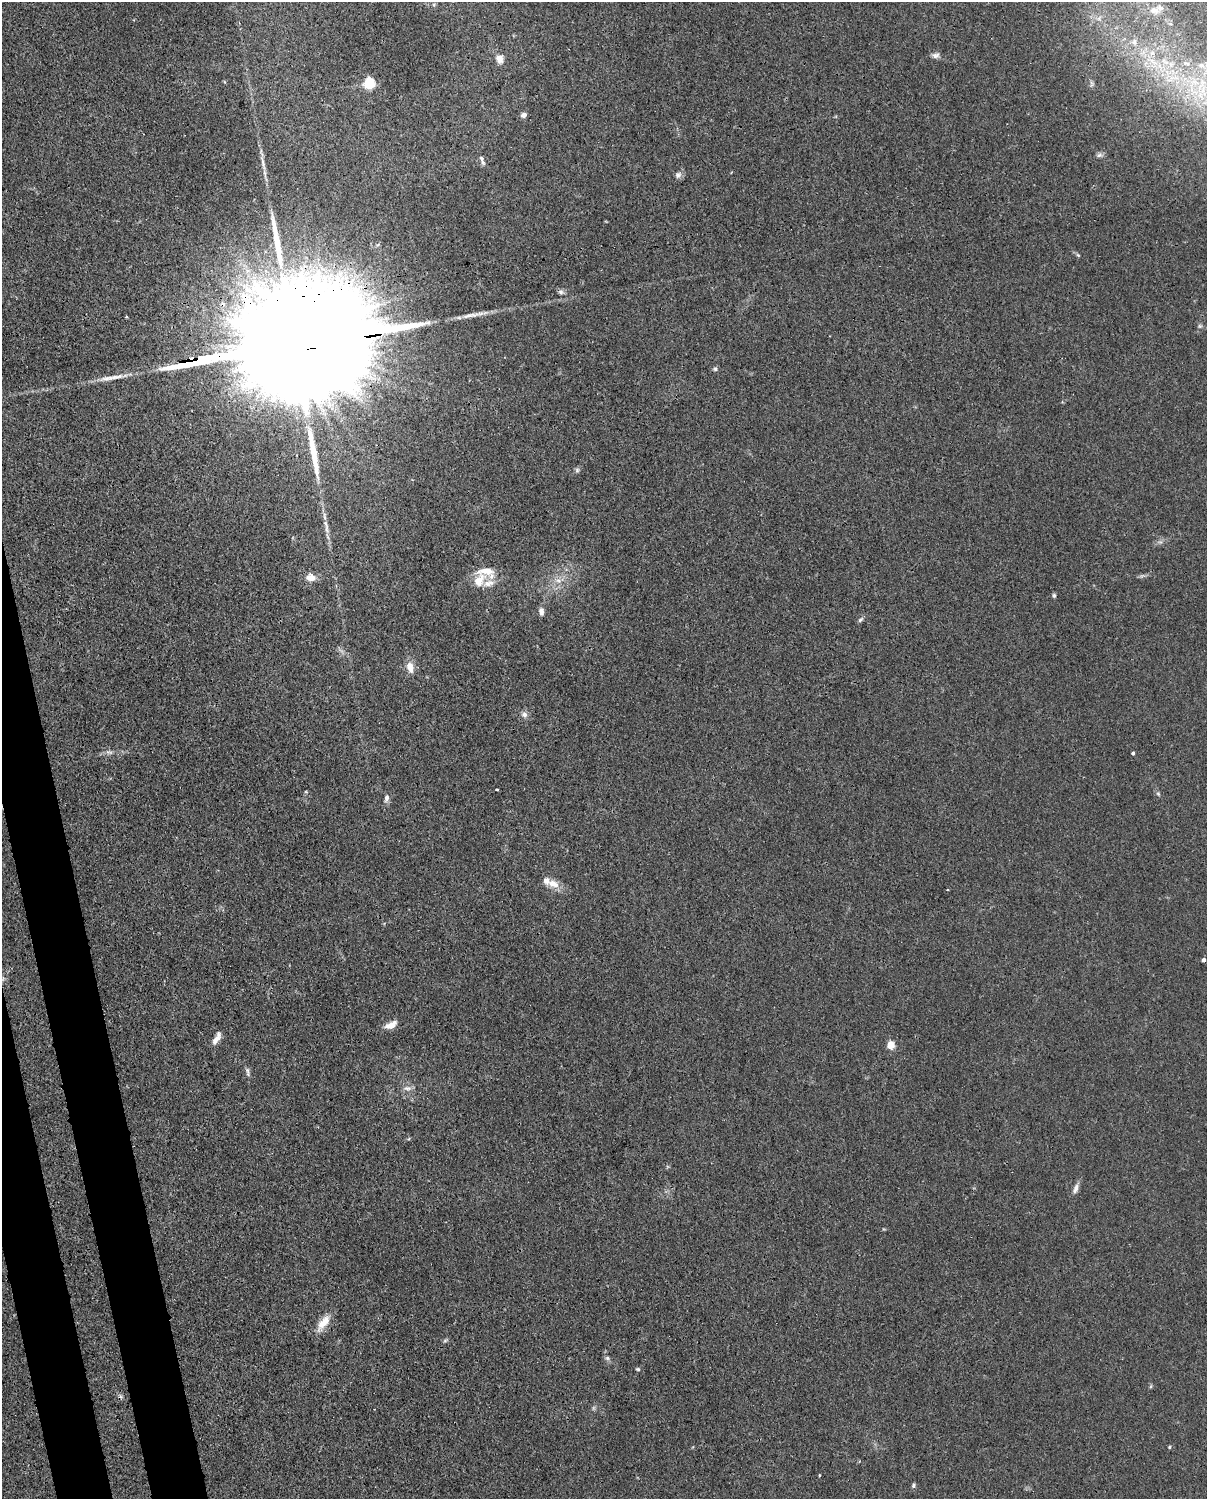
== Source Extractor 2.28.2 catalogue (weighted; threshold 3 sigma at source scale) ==
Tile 7 of 4 x 3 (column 3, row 2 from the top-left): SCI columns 2502-3706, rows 1761-3257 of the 5001 x 4906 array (HDU 1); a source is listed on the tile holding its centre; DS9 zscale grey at full resolution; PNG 1209 x 1501 px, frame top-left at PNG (2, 2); no overlay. Shown black and unused: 4% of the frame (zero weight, under 3 of 4 exposures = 7% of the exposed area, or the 3 px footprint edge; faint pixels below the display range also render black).
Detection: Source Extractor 2.28.2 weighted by HDU 2 'WHT'; one run over the whole footprint, this tile lists its part. Background 0.0269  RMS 0.0028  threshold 0.0128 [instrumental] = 3 sigma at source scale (4.5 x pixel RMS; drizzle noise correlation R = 1.50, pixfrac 1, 0.05/0.05 arcsec/px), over >= 5 px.
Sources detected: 57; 1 too faint to see at this stretch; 1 cosmic-ray / hot-pixel residue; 2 long thin detections or spike segments (spike, bleed or trail) — not listed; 5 inside a brighter listed object's ellipse — not listed separately; the other 48 listed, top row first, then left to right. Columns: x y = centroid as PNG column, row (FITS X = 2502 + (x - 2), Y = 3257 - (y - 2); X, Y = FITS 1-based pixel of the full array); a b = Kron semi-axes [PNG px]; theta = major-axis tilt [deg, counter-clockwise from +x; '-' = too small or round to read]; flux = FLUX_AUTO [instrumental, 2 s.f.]
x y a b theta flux
1153 10 9 7 20 1.2
1134 42 8 6 77 0.94
935 55 10 7 2 1.1
499 59 12 10 -75 2
1201 65 7 5 68 0.78
1171 78 7 4 73 1.1
369 83 5 5 - 33
1091 83 9 4 -88 0.6
524 115 7 6 - 1.1
1099 155 9 5 26 0.82
482 160 15 4 -67 0.96
263 162 27 4 -78 2.1
678 175 10 8 43 1.1
1078 255 7 4 -45 0.42
561 292 8 6 -1 0.77
126 317 3 2 - 0.34
1200 326 6 5 - 0.51
293 346 114 22 8 43000
715 369 5 5 - 0.52
577 470 6 6 - 0.59
326 528 15 5 -83 1.5
486 571 29 13 -11 5.2
310 577 11 8 -2 2.7
558 580 10 6 -3 1.6
1054 596 6 4 -75 0.5
541 611 9 6 -84 1.3
860 620 8 5 45 0.64
410 667 13 8 -76 3
524 715 9 8 - 1.3
1133 753 3 3 - 0.49
497 789 3 2 - 0.27
1158 794 6 5 - 0.48
386 798 10 6 71 1.1
554 884 16 10 -16 3
1203 960 4 3 - 0.93
391 1025 15 8 26 2.6
216 1040 15 7 54 2.1
890 1045 5 5 - 9.5
247 1072 14 5 -78 0.95
407 1088 11 7 -4 1.4
1076 1188 15 6 68 1.5
323 1323 25 9 54 4.2
445 1340 7 5 30 0.47
607 1358 7 6 - 0.63
638 1369 5 4 - 0.39
1169 1447 4 4 - 0.31
819 1475 4 2 - 0.22
914 1485 6 5 - 0.57
Overlapping masked pixels (flux is a lower limit): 1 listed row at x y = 293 346